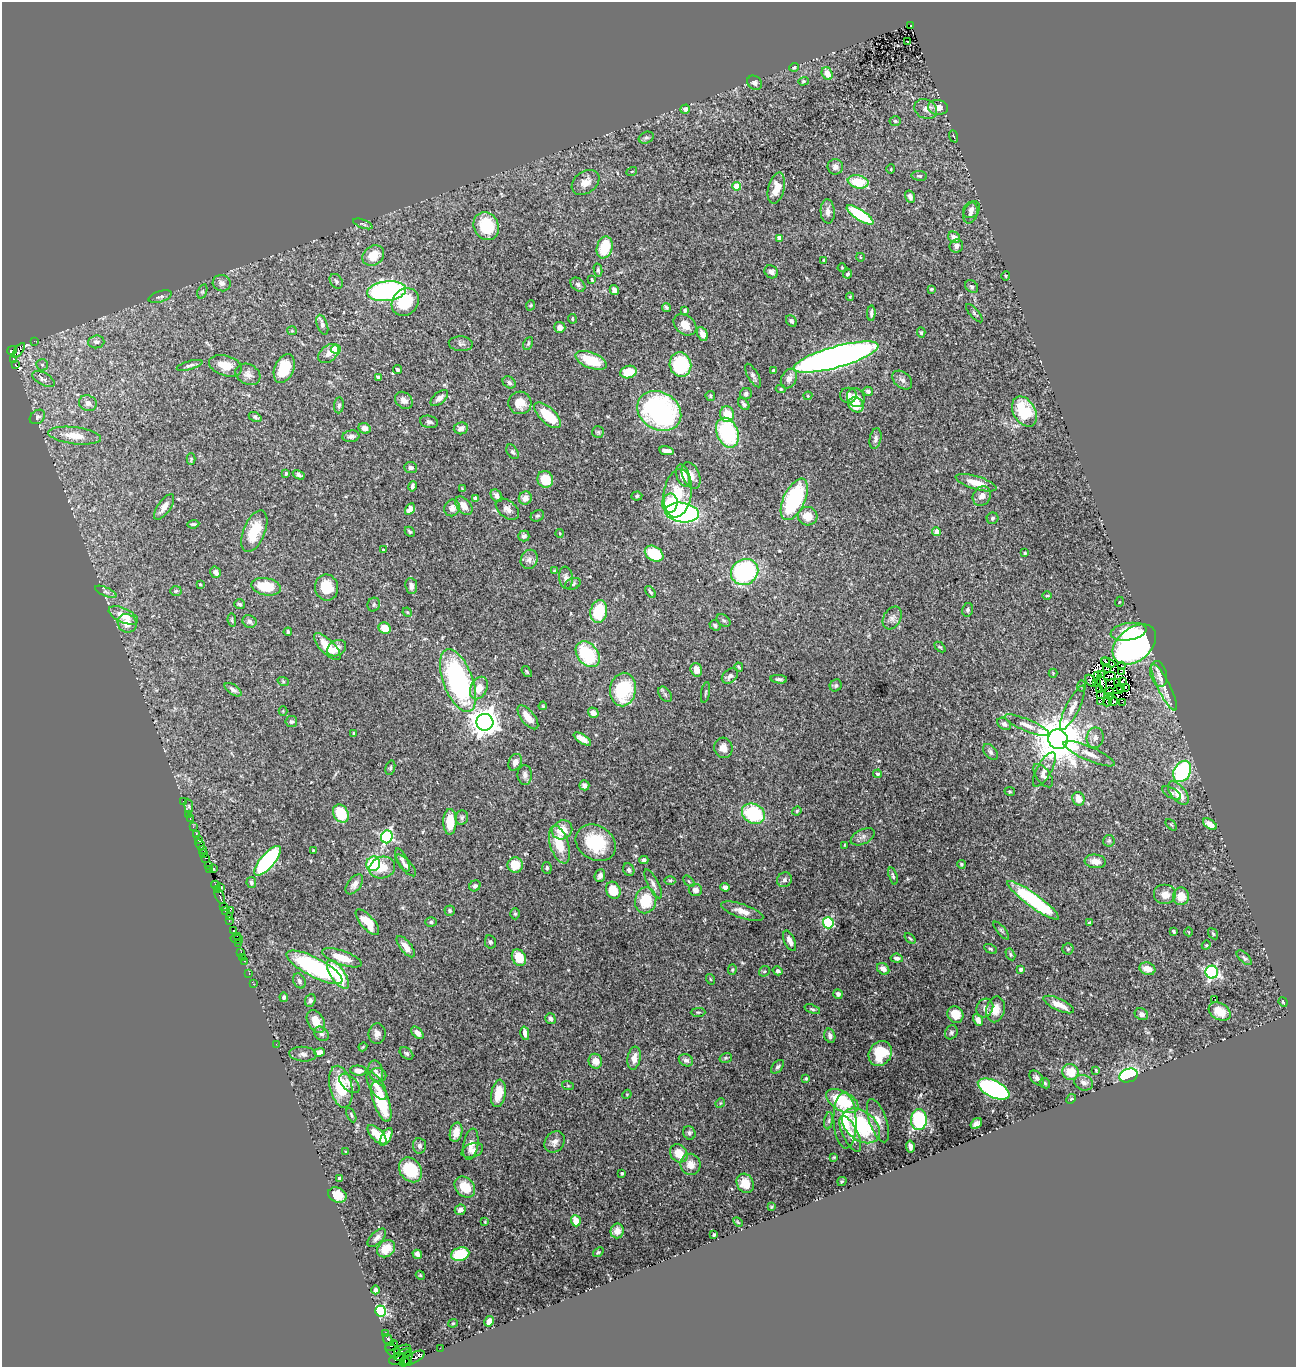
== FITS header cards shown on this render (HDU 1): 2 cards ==
NAXIS1  =                 1294
NAXIS2  =                 1365

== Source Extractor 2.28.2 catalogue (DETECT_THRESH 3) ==
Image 1294 x 1365 px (HDU 1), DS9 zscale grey, 1 PNG px = 1 image px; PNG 1298 x 1369 px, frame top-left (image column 1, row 1365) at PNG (2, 2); each listed source drawn as its Kron ellipse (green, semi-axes under 4 px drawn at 4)
Background 0.122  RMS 0.0075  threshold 0.0224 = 3 sigma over >= 5 px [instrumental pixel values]
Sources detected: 488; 9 with non-positive FLUX_AUTO (blend fragments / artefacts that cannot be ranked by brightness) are neither listed nor drawn; the other 479 listed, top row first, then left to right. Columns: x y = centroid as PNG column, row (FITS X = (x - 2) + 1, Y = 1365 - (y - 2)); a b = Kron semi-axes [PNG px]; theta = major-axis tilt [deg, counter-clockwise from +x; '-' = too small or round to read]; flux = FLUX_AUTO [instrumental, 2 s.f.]
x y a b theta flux
911 26 4 3 - 8.7
908 42 3 3 - 1.3
794 67 5 4 - 0.84
827 74 6 5 - 6.6
803 81 5 4 - 0.64
755 83 8 6 -37 2
938 107 10 7 -9 5
685 109 5 4 - 2
926 109 12 9 -27 3.3
895 121 5 4 - 0.81
954 136 6 2 -68 0.41
646 138 8 5 23 1.1
835 167 8 7 - 2.2
891 169 5 3 - 0.38
632 171 5 3 - 0.38
919 176 8 5 -7 1.1
586 182 15 11 36 5.1
858 182 10 6 -11 18
737 186 4 4 - 11
776 188 16 8 76 7.6
910 197 6 5 - 2
971 210 9 7 45 1.9
828 212 12 7 -87 2.6
970 213 11 7 71 2
860 215 15 5 -34 34
363 224 10 3 -20 0.84
486 226 14 12 -65 23
954 237 6 5 - 3.6
779 238 4 4 - 3.4
956 246 7 6 - 2.1
605 247 11 7 73 17
373 256 12 9 37 9.6
860 257 4 3 - 0.37
824 260 4 3 - 0.58
842 268 4 3 - 0.37
598 270 6 4 -77 0.88
771 272 7 6 - 2.5
848 274 5 4 - 0.85
1006 276 5 3 - 0.52
592 280 3 3 - 0.6
336 281 8 6 -56 1.2
222 283 9 8 - 2.6
578 285 8 6 -41 1.5
972 287 7 5 -40 1.1
931 289 4 3 - 0.59
614 290 5 4 - 2.3
202 291 7 4 69 0.84
387 291 19 10 7 110
160 297 12 5 17 1.5
850 297 4 4 - 0.48
405 302 15 12 48 21
531 305 5 3 - 0.49
666 307 4 4 - 0.75
685 310 4 3 - 0.89
871 313 8 3 87 1.2
974 313 11 4 -47 1.1
572 319 5 2 - 0.47
791 321 6 5 - 1.4
322 325 10 5 -71 1.8
685 325 12 9 -39 5.8
560 327 5 5 - 3.3
292 331 5 4 - 0.51
921 333 5 4 - 0.79
702 334 7 5 -65 3.3
34 341 2 2 - 1.1
96 342 8 6 5 2.3
528 343 7 4 63 0.87
461 344 12 7 -4 1.8
336 349 5 4 - 17
12 350 5 4 - 110
19 350 9 4 53 79
329 354 12 7 38 2.9
836 357 44 10 16 490
13 359 3 3 - 66
591 360 16 8 -21 16
15 365 4 3 - 58
42 365 6 5 - 0.88
190 365 13 4 15 1.4
680 365 12 10 -74 31
225 366 17 10 -17 7.3
284 369 15 9 67 18
398 370 5 4 - 0.76
774 371 4 4 - 1.4
628 372 8 6 16 12
248 374 13 10 -27 3.2
753 375 13 5 -61 1.6
378 377 4 3 - 2
43 379 12 6 -29 3.1
789 379 10 7 64 3.9
902 380 11 7 -41 2.1
509 382 7 5 -36 1.3
781 389 5 4 - 0.74
868 391 5 4 - 1.2
746 394 6 5 - 1.4
849 395 8 7 - 2.3
710 396 5 5 - 0.76
808 396 4 4 - 0.52
439 398 10 5 40 2.7
856 398 10 8 -55 4.5
404 400 10 7 -40 2.7
88 403 9 7 -24 3.2
520 403 11 11 - 6.5
744 404 7 4 -49 1.2
339 405 8 5 83 1.3
856 405 8 7 - 9.5
659 411 23 18 -32 99
1024 411 16 11 -61 27
727 414 8 7 - 9
548 415 17 8 -43 16
37 417 8 6 38 1.5
255 417 7 4 -30 0.98
429 422 9 6 -13 1.4
364 428 6 5 - 2.6
461 428 7 6 - 2.5
598 432 6 6 - 0.95
727 433 15 10 -67 48
75 436 26 8 -7 9.2
351 436 8 5 7 2.1
875 439 10 5 78 1.8
667 451 7 4 -10 2.7
513 452 8 5 -56 1.2
191 459 6 4 90 0.61
411 468 6 5 - 1.7
286 473 4 3 - 0.75
299 475 6 4 -29 1.4
691 475 14 8 -68 3.6
683 476 11 6 -72 6.5
545 479 8 8 - 9.7
976 483 21 6 -17 7.4
412 486 5 3 - 1.2
462 489 4 3 - 0.51
678 493 24 14 82 13
496 496 7 5 -53 2.1
637 496 5 4 - 0.69
982 496 10 8 54 3.2
475 498 4 4 - 2.4
525 498 7 6 - 4.3
794 499 22 10 64 49
670 503 9 7 82 16
464 506 10 6 -49 4.8
164 507 15 6 55 3.9
452 508 8 7 - 3.3
410 509 6 4 58 2.8
507 509 13 8 -38 3.2
682 512 17 9 -7 150
537 516 7 5 28 0.87
808 516 10 9 - 6.8
992 518 6 5 - 1
193 524 6 3 5 0.85
254 531 22 10 67 14
936 531 4 4 - 3.3
410 532 5 3 - 0.73
559 533 4 3 - 0.4
524 536 5 5 - 1.4
383 550 3 3 - 0.82
1025 553 3 3 - 0.66
654 554 10 7 -33 26
529 559 10 8 66 2.5
554 571 4 3 - 0.54
216 572 6 5 - 2.3
745 572 14 12 32 68
566 578 11 7 -83 2.6
200 584 3 3 - 0.43
573 584 8 5 22 1.1
411 586 8 6 -84 2.3
266 587 15 8 -11 15
327 587 13 11 -79 10
176 591 6 5 - 0.77
106 592 11 4 -24 1.3
650 592 7 3 -56 0.95
1047 595 5 3 - 0.49
1119 602 5 3 - 0.4
240 604 5 4 - 0.85
374 605 7 6 - 1.1
968 610 7 5 79 1.1
407 612 5 4 - 0.52
599 612 11 8 78 21
123 615 16 7 -25 8.2
892 618 12 8 60 2.7
232 620 7 4 -82 0.7
724 620 7 5 -37 1
249 621 7 6 - 1.5
127 623 10 9 - 5.9
715 625 6 4 -36 1.2
385 628 6 5 - 7.3
288 632 4 2 - 0.68
1128 632 18 8 9 15
1134 644 24 16 39 130
327 647 17 7 -45 13
940 647 6 4 -42 0.63
337 648 10 7 31 2.9
588 654 14 10 -52 32
1105 662 5 4 - 0.78
1108 663 7 3 -24 0.25
1121 665 3 2 - 0.62
739 667 5 3 - 0.55
1107 668 4 2 - 0.5
696 670 7 5 -73 4.4
527 671 6 3 -52 0.63
1121 671 4 2 - 1.2
1053 673 4 4 - 0.48
1159 674 13 8 -77 3.6
1097 675 3 2 - 0.46
1101 675 4 2 - 0.48
730 676 9 6 39 2
1110 676 6 3 14 0.41
779 679 8 3 -5 1.2
283 681 6 3 -20 0.66
458 681 33 15 -69 98
1091 681 7 3 -56 2
1122 681 4 2 - 0.43
1097 682 4 2 - 0.19
1102 683 8 2 -68 1.2
1118 683 4 2 - 0.65
836 685 6 5 - 1.1
1082 686 6 4 89 0.68
1121 687 4 2 - 0.59
1125 687 2 2 - 0.24
1164 687 26 6 -64 5.9
479 688 12 8 63 6.8
623 689 17 13 82 33
1099 689 3 2 - 0.41
233 690 10 5 -34 1.8
1118 690 5 2 - 0.68
705 692 10 3 79 0.69
1110 692 3 2 - 0.056
665 694 8 5 -54 1.4
1100 694 4 2 - 0.32
1110 696 4 3 - 1
1113 701 5 3 - 0.11
1100 702 4 3 - 0.29
1108 702 5 3 - 0.2
1122 702 2 2 - 0.54
543 706 4 3 - 0.5
1072 708 24 6 63 4.6
283 711 4 4 - 0.46
593 713 5 5 - 2.8
528 717 14 6 -51 6.3
291 722 6 5 - 0.99
485 722 8 8 - 600
1004 724 8 5 -33 1.6
1027 725 24 6 -22 4
354 733 3 3 - 0.79
1095 738 10 8 80 3.2
582 739 10 4 -32 3.5
1058 739 10 9 - 2700
723 748 10 9 - 3.6
990 752 9 6 -50 1.4
1089 754 27 7 -23 5.9
515 762 9 6 67 3.3
390 768 7 4 72 0.92
1044 769 19 7 61 3.6
1182 771 11 8 61 61
878 774 4 4 - 0.95
525 775 10 7 -89 2.2
1043 776 14 7 -53 2.2
584 785 5 5 - 1.6
1010 791 5 3 - 0.49
1172 793 10 5 -30 1.4
1178 793 14 7 -51 9
1078 799 7 6 - 5.2
183 801 3 2 - 0.7
189 806 7 4 -82 0.75
797 811 5 4 - 0.58
188 814 3 2 - 0.98
341 814 9 7 -59 20
753 814 12 9 -29 34
462 817 7 6 - 1.2
190 818 3 2 - 2.9
450 822 13 6 89 12
1210 824 8 4 -36 4.7
1171 825 7 2 -45 0.46
193 827 2 2 - 1.2
562 830 10 9 - 9.9
196 835 3 2 - 1.8
387 837 6 5 - 70
863 837 13 7 26 2.3
198 839 3 2 - 2.5
1109 841 6 5 - 0.88
596 843 21 17 -33 25
200 845 5 3 - 43
559 845 19 9 -73 15
844 845 3 2 - 0.33
202 850 3 3 - 4.9
313 850 3 2 - 0.46
203 853 2 2 - 6.1
206 858 4 3 - 100
402 860 12 5 -63 1.5
644 860 4 4 - 1.4
268 861 18 7 49 76
1095 861 11 7 -6 4.5
373 864 7 7 - 24
961 864 4 4 - 0.77
406 865 14 5 -47 2.3
515 865 7 7 - 9.9
208 866 3 2 - 3.9
382 868 13 10 19 8.1
547 868 6 5 - 0.98
209 869 2 2 - 3
214 869 3 2 - 0.3
629 870 6 5 - 1.4
600 876 6 5 - 1.7
893 876 9 4 -74 1
670 880 6 4 0 0.74
785 880 7 7 - 1.7
689 881 7 2 -45 0.45
251 882 5 5 - 1.1
354 884 11 6 52 2.9
653 884 16 5 -62 2.4
216 885 4 3 - 50
475 886 6 5 - 1.2
725 887 5 4 - 2.1
221 888 3 2 - 25
217 889 3 3 - 25
613 890 9 7 -65 10
695 890 7 6 - 2.5
1165 895 11 10 - 4.7
220 896 7 3 -66 100
1181 896 9 8 - 6.6
646 900 13 10 78 17
1033 900 31 7 -36 51
223 906 3 2 - 12
225 910 3 2 - 37
230 910 2 2 - 29
450 911 5 5 - 1
742 911 22 7 -19 4.8
515 914 5 4 - 0.76
230 916 2 2 - 3
229 921 3 2 - 1
367 922 16 6 -49 9.4
431 922 5 5 - 0.97
828 923 5 5 - 40
1089 923 3 3 - 0.63
1001 930 11 3 -50 0.97
234 931 4 3 - 130
1174 931 4 3 - 0.65
1189 932 4 3 - 0.33
1213 934 6 4 -54 0.68
237 936 2 2 - 56
910 938 6 3 -39 0.63
237 939 6 3 -14 56
790 941 11 5 -66 3.4
490 942 6 5 - 1.1
238 943 2 2 - 66
1206 945 4 4 - 0.5
406 947 13 5 -52 4.1
990 949 7 4 -26 0.67
1068 949 5 5 - 0.83
241 952 3 2 - 4.6
1010 954 6 4 -61 0.84
243 957 2 2 - 4.3
342 958 21 7 -20 11
519 958 8 6 -60 11
897 958 6 4 -6 1.9
1244 958 9 4 -44 1.1
244 961 2 2 - 2.5
314 967 31 9 -28 83
883 969 6 5 - 3.1
1021 969 4 4 - 1.3
1147 969 8 6 -19 6
732 970 5 4 - 0.59
764 971 6 5 - 0.73
778 971 5 4 - 1.3
1212 972 6 6 - 100
249 973 3 2 - 2.2
338 974 17 7 -57 25
710 979 5 3 - 0.48
299 981 8 6 -61 1.6
253 984 3 2 - 1.7
838 994 5 4 - 1.6
284 997 4 4 - 1.2
310 1000 6 5 - 1.3
1215 1000 2 2 - 0.41
1283 1002 5 2 - 0.55
1059 1005 16 6 -25 6.5
985 1008 9 8 - 2.5
812 1009 8 4 -18 0.82
995 1009 13 9 78 5.9
1220 1011 11 8 -30 6.9
698 1012 7 4 0 0.71
1141 1014 7 5 -26 1.9
955 1015 8 7 - 8.6
550 1019 5 4 - 1.6
978 1020 6 4 -59 2.2
316 1022 12 8 -62 6.4
951 1032 7 6 - 1.1
417 1033 7 4 -44 2.9
525 1033 7 4 -77 2.5
321 1034 8 6 -45 1.5
377 1034 10 8 82 2.9
830 1036 7 5 -75 1.8
276 1044 2 2 - 37
363 1047 4 3 - 0.54
320 1052 5 4 - 2.4
406 1053 7 5 -38 1
880 1053 13 11 57 16
303 1054 13 7 -4 2.3
634 1058 11 6 80 3.7
726 1058 6 4 20 0.79
686 1060 7 6 - 1.7
595 1061 7 6 - 4.5
778 1067 8 5 50 1.2
1096 1070 4 3 - 0.45
358 1071 8 5 -5 3.1
376 1071 10 7 -75 2.2
1070 1072 8 8 - 11
378 1075 8 6 -20 1.6
1128 1075 9 6 18 50
806 1078 3 3 - 0.68
1037 1078 9 5 -46 1.7
349 1083 12 7 -42 4
1045 1083 6 4 -47 0.76
1084 1083 9 7 -25 2.6
377 1086 15 7 -59 4.3
568 1086 6 4 -19 0.59
341 1087 21 11 -77 20
994 1089 17 8 -26 110
498 1093 14 7 79 9
627 1094 5 3 - 0.47
1071 1099 5 4 - 0.53
842 1101 17 9 -28 27
381 1102 21 8 -71 25
720 1103 5 4 - 0.51
351 1115 7 4 -65 0.83
919 1120 10 8 88 40
829 1121 8 4 82 1.2
845 1121 28 11 -88 16
878 1121 23 8 -71 5.4
976 1123 6 5 - 1.7
861 1126 21 14 -38 45
456 1132 10 6 78 5.2
689 1133 7 6 - 1.3
850 1134 19 7 -64 5.7
377 1135 12 6 -46 8.7
386 1137 10 5 61 4.4
554 1142 11 9 50 3
471 1144 16 7 80 4.2
419 1146 8 6 -86 1.4
910 1146 6 3 -81 1.9
472 1150 11 7 20 2.4
346 1152 4 2 - 0.35
679 1153 10 8 -49 7.9
834 1157 3 3 - 0.47
690 1164 11 10 - 5.2
410 1170 13 10 -54 24
622 1173 3 3 - 0.75
339 1178 4 4 - 2.5
842 1181 5 4 - 0.54
745 1183 10 8 -62 7.8
465 1187 12 9 -47 11
337 1195 9 7 -25 8.5
771 1207 3 3 - 0.48
460 1210 5 5 - 2.2
576 1221 5 5 - 7.5
485 1222 4 3 - 0.45
738 1222 6 3 -45 0.47
617 1231 7 6 - 3.4
714 1235 3 3 - 0.84
377 1238 11 6 45 2.2
386 1249 10 7 39 7
598 1252 6 4 38 0.64
417 1254 5 4 - 1.7
460 1254 9 6 15 24
420 1275 5 3 - 0.49
375 1290 4 3 - 1.4
381 1311 5 5 - 73
489 1321 5 4 - 3.5
453 1323 5 4 - 0.52
385 1333 3 2 - 54
388 1340 6 3 -55 180
392 1346 7 3 30 340
440 1348 2 2 - 0.27
393 1350 9 5 -36 510
402 1350 8 4 17 180
403 1354 10 5 24 220
408 1358 7 2 78 120
412 1358 14 5 27 260
397 1359 8 5 18 240
405 1361 4 3 - 83
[9 non-positive-flux detections neither listed nor drawn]